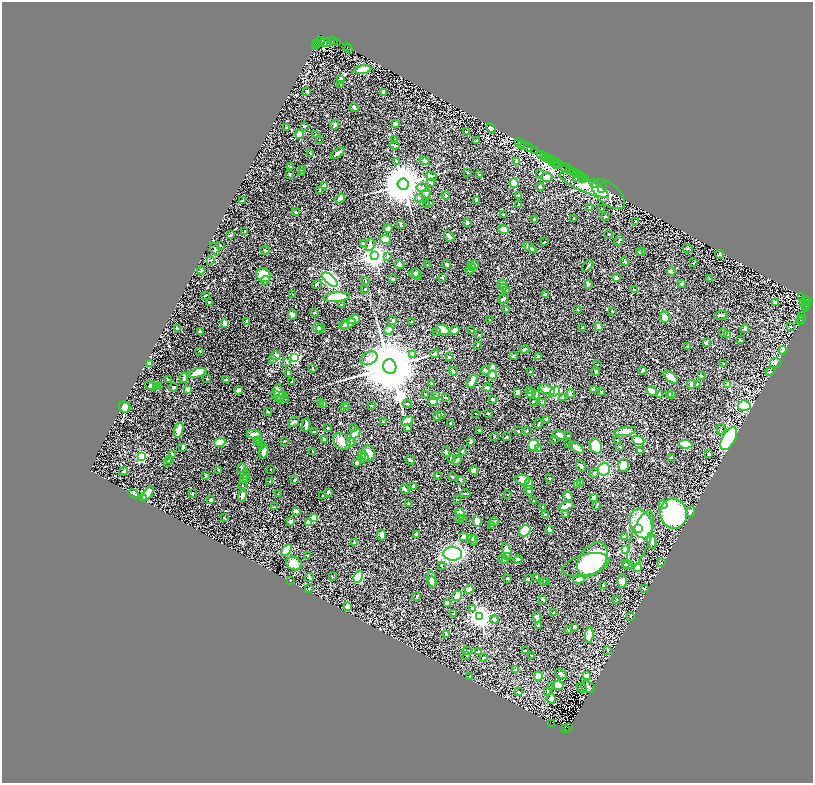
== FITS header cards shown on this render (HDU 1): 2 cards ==
NAXIS1  =                 1621
NAXIS2  =                 1561

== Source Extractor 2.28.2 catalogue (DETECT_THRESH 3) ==
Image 1621 x 1561 px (HDU 1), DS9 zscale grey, zoomed out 1/2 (1 PNG px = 2 x 2 image px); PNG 815 x 785 px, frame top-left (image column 1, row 1561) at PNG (2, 2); each listed source drawn as its Kron ellipse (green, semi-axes under 4 px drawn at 4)
Background 1.3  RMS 0.022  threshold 0.0658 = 3 sigma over >= 5 px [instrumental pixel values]
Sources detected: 706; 36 cannot appear on this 1/2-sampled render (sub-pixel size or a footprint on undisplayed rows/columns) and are neither listed nor drawn; of the other 670, the 500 brightest by FLUX_AUTO listed and drawn (170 fainter detections omitted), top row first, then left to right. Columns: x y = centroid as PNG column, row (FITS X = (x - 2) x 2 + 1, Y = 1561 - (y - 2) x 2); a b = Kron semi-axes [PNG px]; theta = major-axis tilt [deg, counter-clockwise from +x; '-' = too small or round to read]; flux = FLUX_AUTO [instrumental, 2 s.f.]
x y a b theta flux
322 40 4 2 - 270
333 41 4 1 - 150
326 42 6 4 -14 880
337 42 2 2 - 94
318 43 3 2 - 150
323 43 2 1 - 77
316 44 2 2 - 190
315 46 3 1 - 100
346 47 2 1 - 160
349 48 2 1 - 89
363 70 8 4 7 130
341 79 4 3 - 14
340 84 3 3 - 3.1
307 91 4 2 - 7.1
383 93 4 2 - 19
354 107 5 2 - 11
395 124 3 2 - 5.4
335 125 5 3 - 11
305 126 4 2 - 3.3
286 127 2 2 - 2.5
491 128 5 4 - 19
467 132 3 3 - 5.1
300 134 4 3 - 81
316 135 2 1 - 2.6
320 139 2 2 - 3.2
395 140 2 2 - 2.9
476 140 2 2 - 3.3
519 142 2 2 - 120
395 145 5 3 - 4
521 145 3 1 - 370
524 145 2 1 - 110
528 147 5 2 - 560
535 151 3 2 - 340
310 153 2 2 - 3.1
338 153 8 2 37 15
541 155 2 1 - 200
543 156 3 2 - 700
546 158 3 2 - 370
548 158 2 1 - 590
551 160 3 1 - 670
397 161 3 2 - 2.5
425 161 5 4 - 7.8
517 161 3 3 - 7.5
552 162 2 1 - 510
555 162 6 2 -24 360
554 163 2 1 - 160
557 164 2 2 - 310
559 164 4 2 - 460
291 167 3 2 - 4.2
566 168 4 1 - 290
302 170 3 2 - 4.3
570 170 3 1 - 400
302 172 4 2 - 5.5
467 172 2 2 - 2.6
574 173 3 1 - 250
576 173 2 1 - 360
290 174 3 2 - 6.1
540 174 3 2 - 4.1
480 175 3 3 - 5.9
578 175 3 2 - 540
431 176 6 3 -13 5.8
547 177 5 4 - 31
581 177 2 1 - 110
576 178 4 3 - 3.6
583 178 2 1 - 46
585 178 2 1 - 140
430 182 3 3 - 6.7
514 183 5 4 - 100
403 184 5 5 - 17000
595 184 5 3 - 150
584 185 27 6 -24 100
325 186 3 3 - 37
540 187 4 3 - 7
423 188 6 4 -9 8.1
602 188 5 3 - 170
320 190 3 2 - 3
426 194 5 3 - 13
608 194 20 10 -39 51
446 195 4 3 - 4
518 196 4 2 - 5
340 198 5 3 - 11
419 198 4 3 - 6.6
477 200 3 2 - 9.1
243 201 3 2 - 7.5
430 202 2 2 - 2.8
426 205 3 3 - 4.1
518 205 3 3 - 2.5
589 207 3 3 - 2.7
602 209 2 2 - 2.9
296 212 4 2 - 4
503 215 3 2 - 3.1
605 216 4 3 - 3.8
574 218 2 2 - 2.3
534 220 4 2 - 2.4
636 221 2 2 - 3.7
467 223 2 2 - 13
401 225 3 2 - 7.6
388 228 4 3 - 17
504 230 5 4 - 30
245 231 3 3 - 6.5
608 234 2 2 - 3.3
231 235 4 2 - 9.5
449 236 6 3 -51 12
385 239 5 4 - 49
619 240 6 2 61 4.3
544 242 3 2 - 2.7
363 244 3 3 - 9
220 245 3 2 - 3.6
370 245 6 4 80 11
530 247 7 3 -35 16
688 248 5 3 - 3.8
215 249 7 3 -59 5.9
532 249 3 3 - 7
265 250 5 2 - 2.7
639 252 4 3 - 5.5
641 252 4 3 - 6.9
720 254 4 3 - 6.9
374 256 4 4 - 3800
387 256 3 3 - 3.8
210 260 4 3 - 3.5
625 262 5 3 - 5
694 263 4 2 - 2.9
399 264 5 3 - 15
447 264 4 3 - 8.5
427 265 2 2 - 2.3
474 265 5 4 - 16
588 266 6 2 48 5.3
472 267 3 3 - 5.2
201 270 4 3 - 5.4
469 270 4 2 - 11
671 271 4 3 - 20
415 274 5 4 - 8.8
417 274 6 2 -85 5.6
263 275 8 6 -37 82
442 277 2 2 - 3.1
616 278 2 2 - 20
393 279 2 2 - 9.3
709 279 2 2 - 2.7
265 280 4 3 - 20
330 280 9 4 -40 940
366 281 3 3 - 2.8
502 284 5 4 - 7.4
588 284 4 3 - 11
681 284 3 2 - 5.8
317 285 5 2 - 3.9
504 287 3 2 - 7.2
365 289 3 2 - 3.6
634 289 2 2 - 2.4
507 290 2 2 - 2.4
293 294 3 2 - 2.4
206 295 3 2 - 2.4
545 295 2 2 - 36
337 297 13 4 6 130
802 297 2 2 - 2400
503 299 5 2 - 8.5
805 299 4 2 - 270
209 302 2 2 - 3.1
775 302 3 3 - 5.9
803 302 2 1 - 190
807 302 5 2 - 900
807 304 3 2 - 1200
342 305 3 3 - 6
806 306 2 2 - 380
805 308 2 2 - 120
578 309 2 2 - 3.8
507 310 4 2 - 3.4
612 311 2 2 - 2.8
314 313 3 2 - 2.6
293 315 5 3 - 11
721 315 7 2 4 6.5
802 316 3 1 - 99
665 317 6 5 - 33
801 318 2 1 - 210
354 320 6 4 18 37
393 320 4 2 - 5.4
490 320 2 1 - 2.5
800 321 4 2 - 200
247 322 4 3 - 10
411 322 2 1 - 2.6
225 323 3 3 - 68
348 324 8 4 23 16
344 325 5 3 - 6
598 327 3 2 - 20
790 327 3 3 - 2.6
177 328 3 2 - 5.6
318 328 5 4 - 7.8
583 328 3 2 - 4.5
320 329 5 4 - 5.9
745 329 4 4 - 9.7
389 330 5 3 - 39
442 330 7 4 -22 81
454 330 5 3 - 18
472 330 3 3 - 6.7
200 332 3 2 - 8.5
436 332 2 2 - 2.4
723 333 3 3 - 6.2
479 335 2 2 - 3.8
727 335 3 3 - 63
740 340 3 1 - 4.4
706 343 3 3 - 5
477 345 3 2 - 4.7
688 347 3 2 - 2.9
524 350 5 3 - 3.9
783 350 4 3 - 52
200 351 3 2 - 3.1
413 354 4 3 - 5.8
435 354 4 3 - 5.6
276 355 5 4 - 19
513 356 2 2 - 5.1
449 357 3 2 - 5.2
538 357 4 2 - 16
295 358 3 3 - 510
369 358 9 6 27 22
272 359 4 3 - 3.9
287 362 3 3 - 5.6
724 363 2 1 - 2.8
775 363 5 5 - 15
149 364 4 3 - 14
597 365 2 2 - 3
390 367 7 6 - 52000
493 368 4 3 - 23
313 369 3 2 - 2.5
485 370 5 3 - 10
643 370 3 2 - 12
453 371 5 2 - 3.1
596 371 5 1 - 2.9
531 372 3 2 - 6.4
770 372 5 2 - 2.8
197 373 9 4 17 57
288 373 4 2 - 6.2
492 375 4 3 - 40
701 376 3 2 - 4.2
671 377 9 4 -40 26
184 378 5 3 - 12
207 379 3 2 - 2.8
168 380 3 2 - 3.8
226 380 4 3 - 5.3
292 381 2 2 - 6.8
472 381 7 3 62 39
431 384 4 3 - 3.3
691 384 4 3 - 24
697 384 3 2 - 4.6
728 385 3 3 - 37
151 386 7 4 -15 29
157 386 3 2 - 13
159 386 3 3 - 20
174 387 4 3 - 4.7
487 388 4 2 - 4
188 389 3 3 - 25
238 390 4 3 - 18
547 390 8 4 -21 22
593 390 3 2 - 2.8
530 391 4 3 - 17
555 391 6 4 35 240
652 391 6 4 -34 31
517 392 4 2 - 24
601 392 4 2 - 2.5
279 393 9 5 -78 35
275 394 4 3 - 7.1
425 394 2 2 - 6.7
531 394 4 3 - 7.6
571 394 4 2 - 7.8
670 394 2 2 - 3.5
672 394 3 2 - 3.6
536 395 4 3 - 42
659 395 3 2 - 13
436 396 3 2 - 3.2
281 397 6 3 43 8.2
563 397 3 2 - 9.7
446 398 4 1 - 2.5
284 399 3 2 - 3.3
493 399 3 2 - 11
533 401 2 2 - 3.5
433 402 5 4 - 28
320 403 2 2 - 2.8
543 403 3 2 - 5.6
407 404 5 2 - 4.6
323 405 4 3 - 5.6
371 405 3 2 - 2.6
347 406 3 3 - 8
744 406 7 5 -6 220
125 407 6 5 - 120
345 407 4 2 - 4.6
268 412 2 2 - 3.4
488 413 2 2 - 7.2
476 414 2 1 - 2.6
441 415 4 3 - 3.4
437 417 3 3 - 21
547 419 4 2 - 4
407 421 6 3 36 27
293 422 6 2 35 8.4
383 422 3 2 - 3.9
451 423 4 2 - 3.9
539 424 5 2 - 3.6
306 425 7 2 81 22
354 427 3 2 - 2.7
328 428 2 2 - 4.7
408 428 2 2 - 8
721 429 5 2 - 4.5
179 430 8 3 74 43
479 430 2 2 - 2.8
315 431 3 2 - 6.2
518 431 3 2 - 2.5
527 431 3 2 - 2.6
625 431 11 4 10 32
355 433 6 4 53 64
254 434 7 4 -7 36
559 435 6 3 -24 23
568 436 2 1 - 2.8
494 437 2 2 - 6.5
506 437 3 2 - 4.3
324 439 3 3 - 9.9
729 439 13 6 60 980
258 440 4 3 - 3.5
555 440 3 2 - 2.9
617 440 2 2 - 3.8
638 440 6 4 -24 64
284 441 2 2 - 3.4
342 441 10 7 -44 39
351 442 4 3 - 5
471 442 4 3 - 9.2
220 443 6 4 18 75
259 443 3 3 - 7.2
262 444 3 3 - 3
568 444 3 2 - 3.2
686 444 7 4 -8 190
533 445 6 5 - 110
596 446 8 5 -67 130
619 446 2 2 - 2.6
183 448 3 2 - 5.6
538 448 3 3 - 4.9
577 448 8 3 -34 33
313 451 2 2 - 2.8
640 451 4 3 - 9.3
264 452 7 3 75 20
446 452 5 3 - 8.7
462 452 3 2 - 2.7
172 454 3 2 - 6.5
368 454 8 7 - 37
709 454 3 2 - 5.2
362 455 5 3 - 56
142 456 3 3 - 460
672 457 3 3 - 6.6
364 458 5 3 - 25
451 459 4 3 - 7
169 460 3 3 - 10
410 460 5 2 - 6.8
457 460 5 3 - 13
168 462 4 2 - 4.2
357 463 3 3 - 5
623 465 6 5 - 44
581 466 6 3 -52 10
241 468 5 2 - 2.8
270 469 2 2 - 2.7
604 469 6 6 - 320
219 470 2 2 - 3.2
123 471 4 3 - 7.2
474 471 4 3 - 25
594 473 5 3 - 4.9
245 474 4 3 - 5.4
206 476 3 2 - 2.8
437 476 3 2 - 4.1
246 477 4 3 - 3.6
452 477 3 2 - 3.5
244 479 4 3 - 8.5
550 479 2 2 - 4.4
295 480 3 2 - 6.7
461 480 4 3 - 2.8
522 480 8 4 -6 23
270 482 4 2 - 4.3
580 482 3 2 - 13
529 484 6 4 88 45
578 484 4 3 - 49
243 486 2 2 - 2.7
413 487 4 3 - 14
405 489 5 2 - 21
529 490 4 2 - 15
328 492 2 2 - 13
148 493 8 4 56 54
193 493 2 2 - 4.2
133 494 5 2 - 7.9
278 494 2 2 - 3.6
465 494 5 2 - 5.2
243 495 6 4 80 19
322 495 2 2 - 3
507 495 2 2 - 2.3
568 496 5 4 - 20
593 498 3 2 - 14
144 499 3 2 - 4.4
457 499 2 1 - 2.5
211 500 3 2 - 7
534 501 2 2 - 3.4
409 504 3 2 - 11
597 505 3 2 - 3
663 505 4 3 - 15
566 506 8 2 18 30
274 507 3 3 - 4.9
543 507 3 2 - 5.9
296 511 4 2 - 14
691 512 5 4 - 12
674 513 15 13 -79 640
460 514 6 3 -57 45
545 514 3 3 - 2.9
565 514 3 2 - 3.4
224 518 3 2 - 3.8
313 518 2 2 - 89
459 519 3 2 - 2.9
463 520 2 2 - 3
477 521 5 3 - 52
290 522 3 2 - 9.5
494 522 5 3 - 4.4
309 523 3 2 - 99
641 524 15 10 -66 290
491 526 3 2 - 3.9
639 529 4 4 - 18
549 530 3 2 - 15
525 531 6 5 - 120
416 534 3 3 - 11
381 535 6 4 -68 11
463 537 3 3 - 21
624 537 3 3 - 19
472 538 3 3 - 5.3
640 538 29 9 71 54
474 540 5 4 - 12
652 541 7 3 -78 11
354 543 3 3 - 3.7
287 550 7 4 56 190
625 550 3 3 - 490
507 551 8 3 -70 30
453 554 9 7 -3 460
308 555 2 1 - 2.4
507 557 3 3 - 3
518 559 4 3 - 4.2
503 560 5 3 - 5.2
505 560 4 3 - 4.3
592 560 19 12 52 250
662 562 2 2 - 2.4
294 563 8 6 -28 49
626 564 3 3 - 5.1
586 565 24 10 14 260
627 565 5 3 - 11
442 566 3 2 - 2.7
637 567 4 3 - 19
310 577 4 2 - 9.8
332 577 2 2 - 2.5
358 577 6 4 61 140
537 577 3 2 - 6.4
507 578 2 2 - 3.1
432 579 8 4 -78 23
528 579 3 2 - 3.2
579 579 6 3 15 19
290 581 2 1 - 2.3
544 581 3 2 - 2.9
622 581 6 5 - 18
432 582 6 4 -78 15
547 582 3 2 - 3
603 585 2 2 - 3.1
644 588 4 3 - 3
309 589 4 3 - 5.8
469 589 4 3 - 35
457 596 5 4 - 22
417 597 2 1 - 3.3
543 599 4 2 - 2.8
617 599 3 2 - 2.9
447 603 4 3 - 34
348 607 4 3 - 42
472 608 4 3 - 5.3
554 612 4 3 - 5.1
454 613 3 2 - 3.5
631 616 4 2 - 2.9
480 617 4 4 - 2900
537 617 5 3 - 22
494 620 4 3 - 7.4
538 626 3 2 - 6.9
574 627 3 2 - 7
569 630 3 2 - 4.1
446 635 4 3 - 6.3
589 635 8 3 84 70
608 650 4 3 - 3.9
467 651 4 2 - 5.3
526 651 3 2 - 5.1
479 652 2 2 - 2.4
467 655 3 2 - 5.2
531 656 2 2 - 4.3
484 658 4 2 - 3.9
516 670 3 3 - 22
561 674 6 3 -29 14
538 676 5 3 - 81
586 676 3 3 - 27
470 677 3 2 - 2.9
558 685 6 4 5 32
552 687 3 2 - 4.2
588 687 7 5 -19 14
582 688 5 2 - 6
518 692 3 3 - 3
548 692 3 2 - 3.9
551 698 5 4 - 23
551 723 3 2 - 370
569 727 2 1 - 190
566 728 4 2 - 310
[170 fainter detections neither listed nor drawn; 36 sub-pixel or undisplayed-footprint detections neither listed nor drawn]